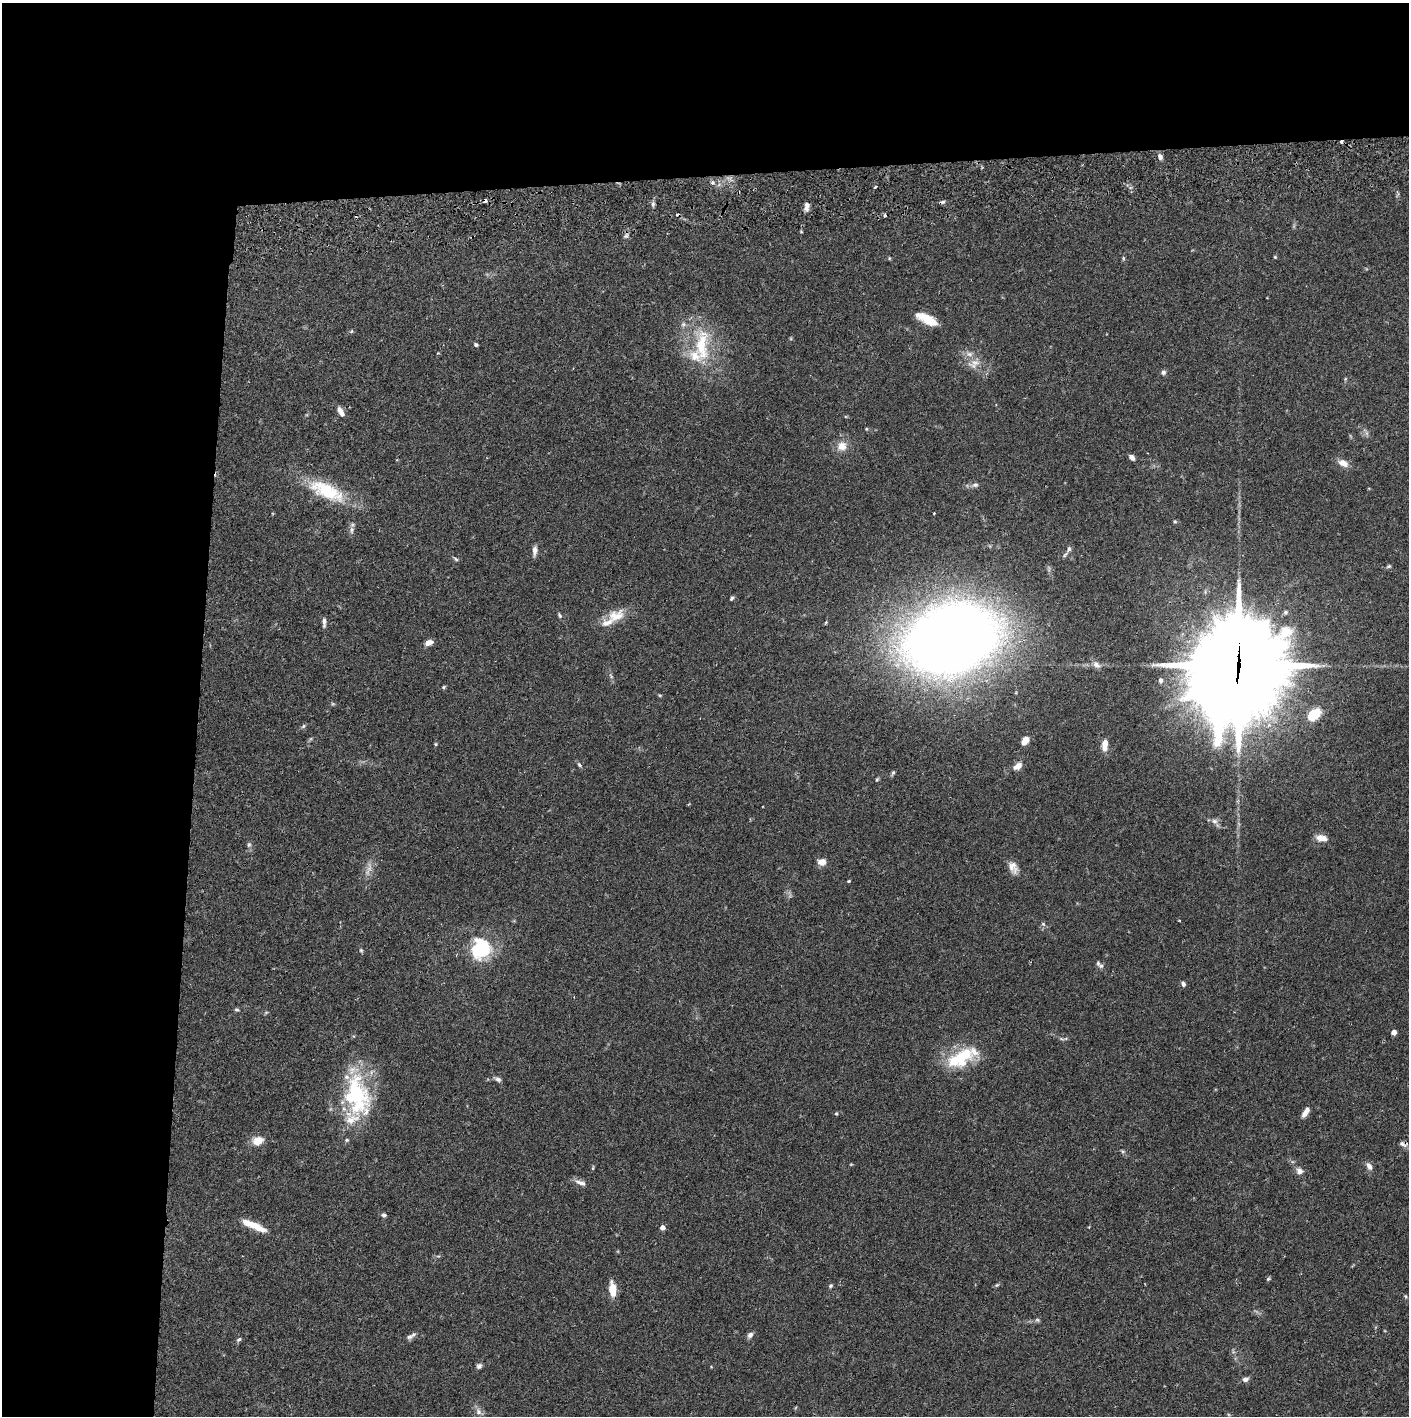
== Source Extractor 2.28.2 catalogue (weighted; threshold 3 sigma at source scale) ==
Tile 1 of 3 x 3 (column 1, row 1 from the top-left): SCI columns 5-1411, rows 2884-4297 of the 4233 x 4354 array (HDU 1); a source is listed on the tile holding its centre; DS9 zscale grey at full resolution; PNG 1411 x 1418 px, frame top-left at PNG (2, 3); no overlay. Shown black and unused: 24% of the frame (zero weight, under 2 of 3 exposures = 3% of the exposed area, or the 3 px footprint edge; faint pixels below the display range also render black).
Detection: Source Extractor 2.28.2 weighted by HDU 2 'WHT'; one run over the whole footprint, this tile lists its part. Background 0.0674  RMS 0.0048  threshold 0.0217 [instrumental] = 3 sigma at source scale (4.5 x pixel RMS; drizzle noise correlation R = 1.50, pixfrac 1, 0.05/0.05 arcsec/px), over >= 5 px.
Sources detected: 112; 6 cosmic-ray / hot-pixel residue — not listed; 10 inside a brighter listed object's ellipse — not listed separately; the other 96 listed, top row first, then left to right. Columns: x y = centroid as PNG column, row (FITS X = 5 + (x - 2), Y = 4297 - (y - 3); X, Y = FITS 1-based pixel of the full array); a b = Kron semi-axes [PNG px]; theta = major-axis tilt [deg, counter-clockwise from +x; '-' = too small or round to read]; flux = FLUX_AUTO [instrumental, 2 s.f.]
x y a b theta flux
1160 157 7 6 - 1.9
712 182 7 4 -17 1
875 187 4 3 - 0.68
653 204 7 5 79 0.97
806 209 8 7 - 1.8
801 232 5 3 - 0.38
626 236 8 5 60 1.2
1275 257 4 4 - 0.5
889 258 5 4 - 0.5
1123 258 5 3 - 0.54
928 319 17 8 -25 12
683 324 8 6 45 1.4
351 331 6 5 - 0.61
476 344 5 4 - 0.82
702 346 53 18 88 25
974 364 18 12 24 4.9
1163 372 6 6 - 1.4
341 412 13 6 -63 2.7
866 429 4 4 - 0.46
842 446 15 13 38 5.1
1132 457 6 5 - 2
1343 463 14 8 -26 3.7
975 485 10 6 1 1.6
326 491 50 19 -25 26
1175 521 5 5 - 0.67
352 530 11 6 86 1.6
1069 549 8 5 57 1.2
535 550 13 5 85 2.3
456 559 7 4 -28 0.86
1389 566 6 4 16 0.72
732 598 6 4 57 0.83
560 615 8 5 -65 0.86
616 616 26 16 20 9
324 622 13 5 -89 1.7
826 622 6 3 60 0.5
952 638 61 43 18 900
429 642 9 5 18 3.6
1096 665 12 8 -44 2.4
1238 667 44 33 77 6700
611 676 7 4 -47 0.8
1160 680 7 6 - 1.2
444 687 5 4 - 0.62
660 695 5 4 - 0.5
333 704 6 4 -18 0.57
1313 715 12 8 36 16
303 726 7 5 26 0.86
1025 740 10 6 55 4.4
435 744 4 4 - 0.48
1105 745 14 7 85 4.3
579 765 8 5 -46 0.93
1018 766 12 8 33 3.3
893 773 7 5 67 0.76
877 779 5 4 - 0.58
1215 821 9 7 -14 1.8
1322 838 16 9 -9 3.7
249 845 7 6 - 1.1
822 862 9 7 0 3.9
1013 867 16 10 -62 3.9
369 869 19 6 86 3.3
849 881 4 3 - 0.48
1043 924 7 5 -44 0.9
481 948 21 18 59 34
361 950 6 5 - 0.66
1101 966 8 7 - 1.5
1183 984 6 5 - 1.3
236 1010 7 4 4 0.74
266 1012 6 4 19 0.57
1394 1032 4 4 - 3.8
962 1058 32 21 47 21
498 1079 9 5 -27 1.4
356 1093 51 31 -68 49
1305 1112 11 5 58 3.6
836 1114 5 3 - 0.49
347 1140 6 5 - 0.71
258 1141 15 11 15 5.1
1403 1144 11 6 -21 1.6
1123 1151 6 4 18 0.65
1369 1166 11 7 -64 2.4
593 1168 7 3 81 0.54
1299 1171 8 8 - 2.5
580 1183 18 6 -20 2.5
384 1215 6 5 - 1.2
254 1225 29 7 -23 9.4
662 1228 4 4 - 2.8
1268 1279 6 4 53 0.7
997 1285 6 5 - 0.66
830 1286 5 5 - 0.8
612 1289 16 7 -83 7.2
1405 1296 6 4 -88 0.55
1037 1320 6 5 - 0.79
750 1335 8 6 46 1.6
409 1337 10 7 17 1.6
239 1339 7 5 31 0.93
479 1366 7 6 - 1.3
1245 1379 7 6 - 1.8
478 1412 10 8 -68 2.6
Overlapping masked pixels (flux is a lower limit): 2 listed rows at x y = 1238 667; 1403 1144